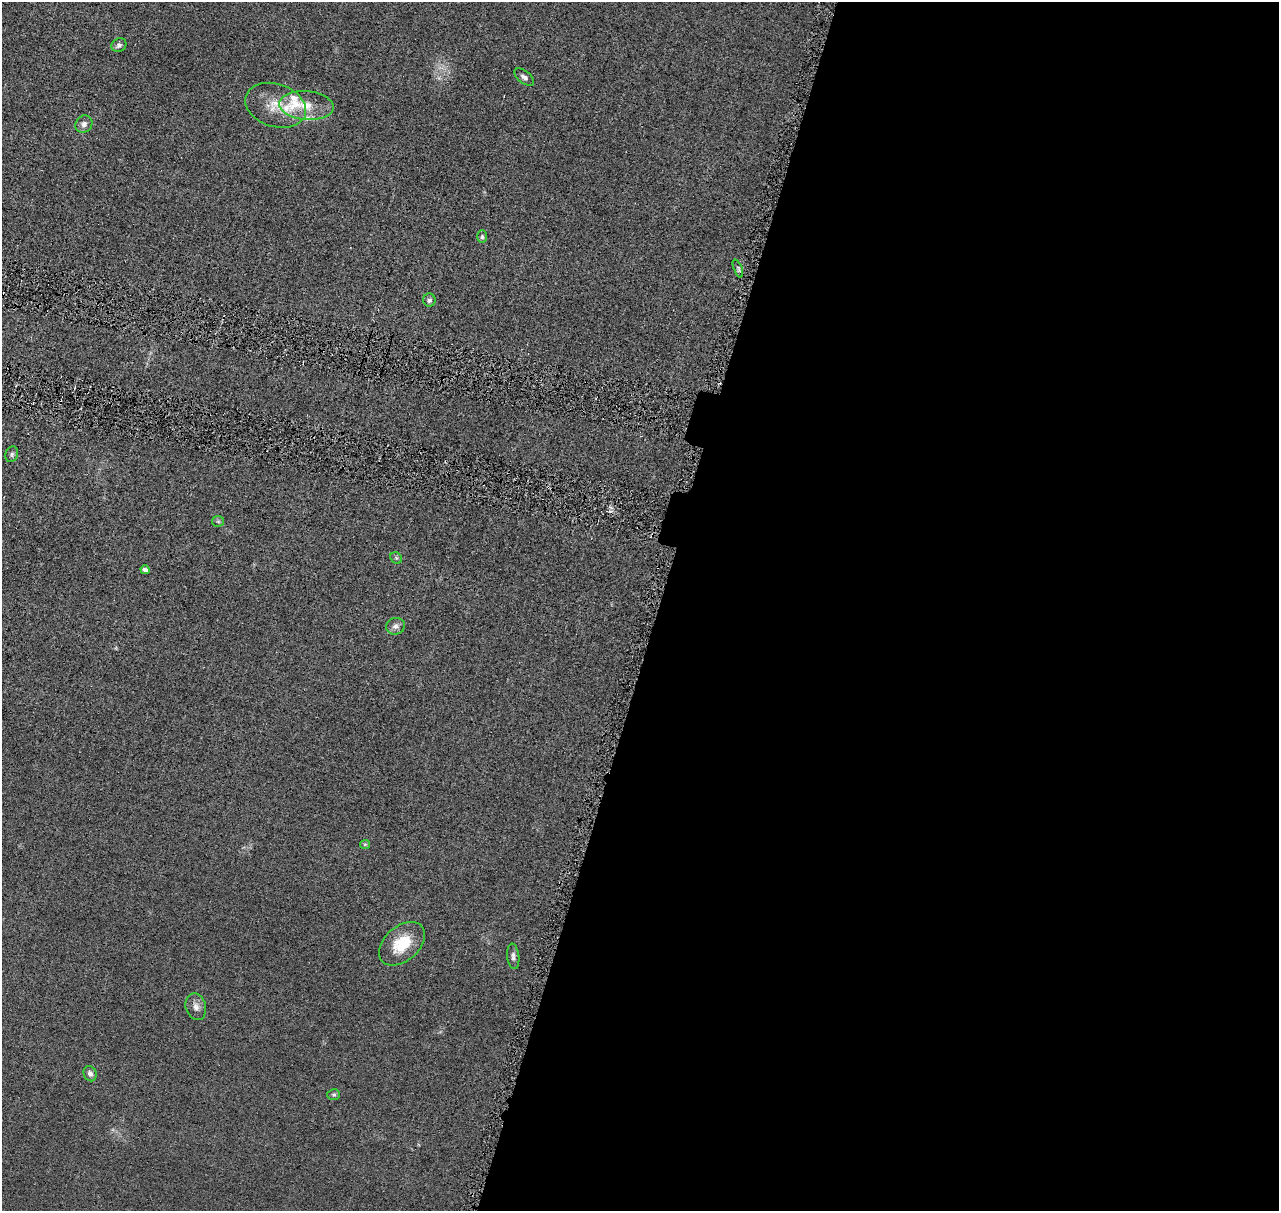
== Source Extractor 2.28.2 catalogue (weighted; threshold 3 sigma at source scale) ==
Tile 12 of 4 x 4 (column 4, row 3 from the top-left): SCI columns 3847-5123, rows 1462-2670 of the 5140 x 5218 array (HDU 1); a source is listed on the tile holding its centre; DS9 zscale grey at full resolution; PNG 1281 x 1213 px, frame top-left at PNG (2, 2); each listed source drawn as its Kron ellipse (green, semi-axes under 4 px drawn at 4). Shown black and unused: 49% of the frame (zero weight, under 4 of 8 exposures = <1% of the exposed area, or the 3 px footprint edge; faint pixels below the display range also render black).
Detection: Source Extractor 2.28.2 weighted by HDU 2 'WHT'; one run over the whole footprint, this tile lists its part. Background 0.0119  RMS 0.0042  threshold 0.0172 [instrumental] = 3 sigma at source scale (4.09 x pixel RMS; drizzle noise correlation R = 1.36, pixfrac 0.8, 0.05/0.05 arcsec/px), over >= 5 px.
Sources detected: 24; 1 cosmic-ray / hot-pixel residue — neither listed nor drawn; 4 inside a brighter listed object's ellipse — not listed separately; the other 19 listed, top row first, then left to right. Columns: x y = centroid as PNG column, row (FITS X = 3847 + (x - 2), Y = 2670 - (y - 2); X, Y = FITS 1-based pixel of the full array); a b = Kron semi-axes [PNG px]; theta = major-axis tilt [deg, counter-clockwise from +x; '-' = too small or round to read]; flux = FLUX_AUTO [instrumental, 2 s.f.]
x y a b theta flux
119 45 8 6 37 1.4
524 77 11 6 -40 1.4
276 105 31 21 -18 11
306 105 27 14 -5 8.5
84 124 9 8 - 1.8
482 237 6 5 - 0.75
738 268 9 3 -68 0.65
429 300 6 6 - 0.97
12 454 8 6 68 1
218 521 6 5 - 0.67
396 558 6 5 - 0.62
145 570 4 4 - 2.2
396 626 9 8 - 1.6
365 844 5 4 - 0.47
402 944 27 17 41 12
513 956 13 6 -84 1.5
196 1007 13 10 -75 2.5
90 1074 8 6 -65 1.6
334 1095 6 5 - 0.73